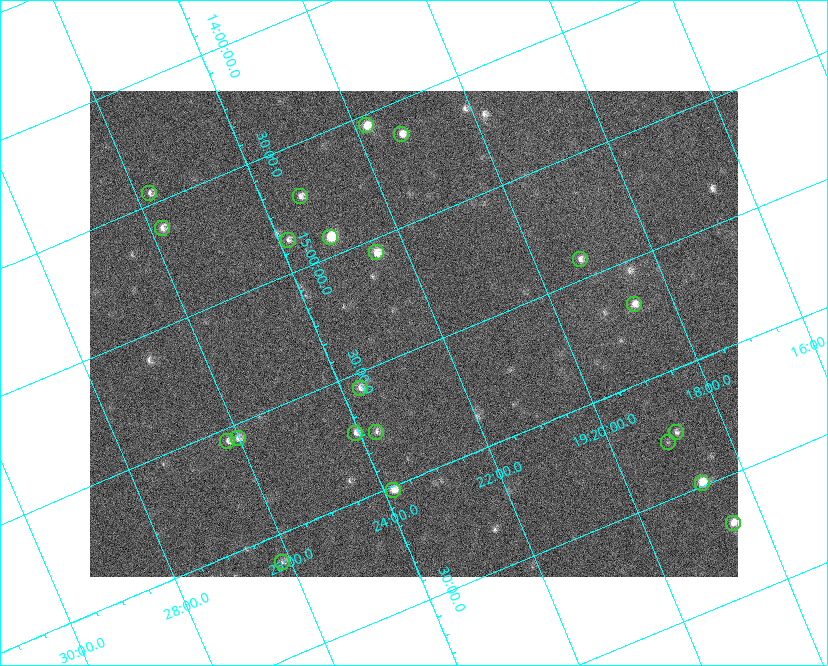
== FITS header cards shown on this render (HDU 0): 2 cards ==
NAXIS1  =                  648 / length of data axis 1
NAXIS2  =                  486 / length of data axis 2

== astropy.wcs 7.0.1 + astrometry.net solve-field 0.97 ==
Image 648 x 486 px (HDU 0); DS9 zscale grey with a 90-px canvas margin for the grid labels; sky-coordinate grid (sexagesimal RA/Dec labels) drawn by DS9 from the SOLVED WCS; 21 Tycho-2 reference stars matched to detected sources circled (green)
Header WCS: none
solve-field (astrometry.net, Tycho-2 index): SOLVED blind (the file carries no WCS)
Solved WCS: RA---TAN-SIP/DEC--TAN-SIP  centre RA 19:22:27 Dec +15:26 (290.61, +15.44 deg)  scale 15.3 arcsec/px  FOV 164.9' x 123.6'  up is -157 deg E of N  parity flipped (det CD > 0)
(file carries no celestial WCS; the grid is the blind solution)
Tycho-2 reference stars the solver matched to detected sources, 21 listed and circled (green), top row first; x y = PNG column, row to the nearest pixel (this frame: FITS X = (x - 90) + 1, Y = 486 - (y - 91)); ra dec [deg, ICRS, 3 dp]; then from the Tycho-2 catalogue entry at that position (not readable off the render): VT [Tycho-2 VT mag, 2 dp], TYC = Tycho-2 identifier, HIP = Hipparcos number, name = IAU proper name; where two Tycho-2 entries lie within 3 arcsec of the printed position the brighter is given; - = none
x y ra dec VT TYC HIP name
366 125 290.452 +14.543 7.44 1054-679-1 - -
401 134 290.323 +14.634 7.66 1054-951-1 95132 -
149 193 291.441 +14.452 8.37 1067-789-1 - -
300 196 290.838 +14.713 8.21 1054-205-1 95303 -
162 228 291.451 +14.609 8.24 1067-445-1 95522 -
330 237 290.784 +14.921 6.67 1054-223-1 95287 -
288 240 290.960 +14.864 8.44 1054-411-1 - -
376 252 290.625 +15.059 7.77 1600-2349-1 - -
580 259 289.809 +15.416 8.37 1599-3313-1 94944 -
634 304 289.664 +15.681 7.94 1599-1947-1 94894 -
360 388 290.922 +15.560 8.69 1600-1874-1 - -
376 432 290.929 +15.760 8.70 1600-822-1 95334 -
676 432 289.708 +16.250 8.60 1599-1761-1 - -
355 433 291.017 +15.730 8.16 1600-168-1 - -
238 438 291.504 +15.557 8.17 1600-1630-1 95542 -
227 441 291.551 +15.552 8.28 1600-1749-1 95559 -
668 442 289.759 +16.274 9.33 1599-1589-1 - -
702 483 289.688 +16.488 7.07 1599-570-1 94905 -
393 490 290.960 +16.014 7.62 1600-1088-1 95346 -
733 523 289.631 +16.698 7.50 1599-66-1 94884 -
282 562 291.536 +16.114 8.78 1600-1331-1 - -